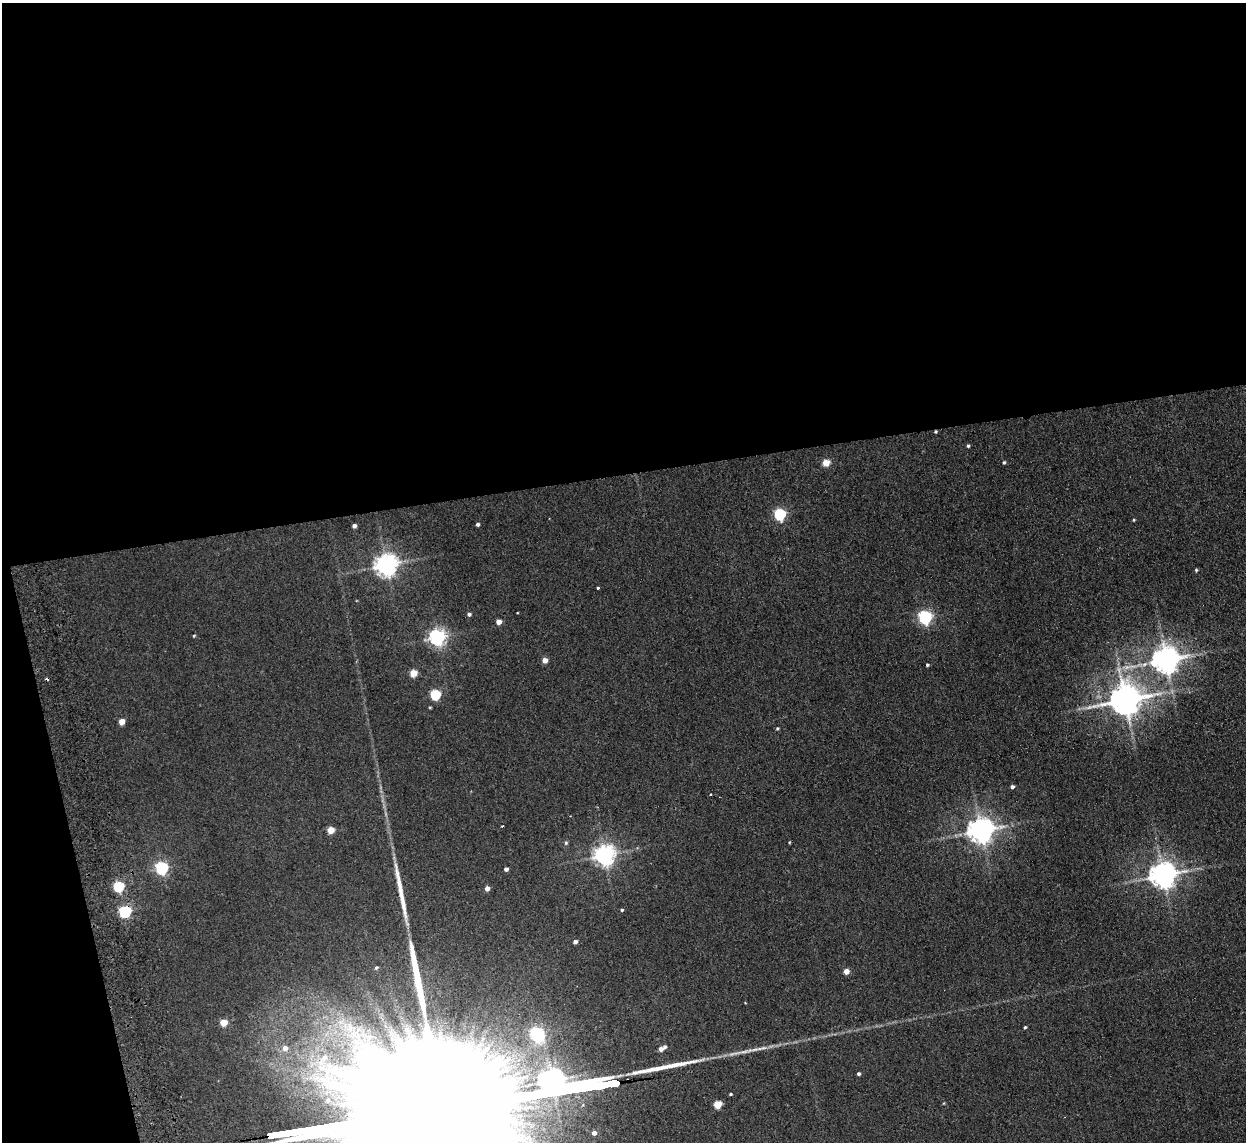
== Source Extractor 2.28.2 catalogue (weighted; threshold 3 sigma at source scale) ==
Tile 1 of 4 x 4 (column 1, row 1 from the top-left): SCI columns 53-1296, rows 3573-4712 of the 5082 x 4980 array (HDU 1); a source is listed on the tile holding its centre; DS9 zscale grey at full resolution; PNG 1248 x 1144 px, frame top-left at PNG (2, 3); no overlay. Shown black and unused: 44% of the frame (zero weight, under 2 of 3 exposures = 3% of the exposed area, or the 3 px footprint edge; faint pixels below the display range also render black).
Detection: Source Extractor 2.28.2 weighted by HDU 2 'WHT'; one run over the whole footprint, this tile lists its part. Background 0.0678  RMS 0.0098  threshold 0.044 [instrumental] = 3 sigma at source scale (4.5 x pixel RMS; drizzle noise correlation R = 1.50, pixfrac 1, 0.05/0.05 arcsec/px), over >= 5 px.
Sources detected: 61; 1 inside a brighter object's white glare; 2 cosmic-ray / hot-pixel residue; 5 long thin detections or spike segments (spike, bleed or trail) — not listed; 1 inside a brighter listed object's ellipse — not listed separately; the other 52 listed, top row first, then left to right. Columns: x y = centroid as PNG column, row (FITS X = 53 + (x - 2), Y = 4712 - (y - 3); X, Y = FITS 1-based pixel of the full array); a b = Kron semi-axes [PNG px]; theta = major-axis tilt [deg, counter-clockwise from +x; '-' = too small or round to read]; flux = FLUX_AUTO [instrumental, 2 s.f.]
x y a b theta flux
968 446 4 4 - 1.5
1004 462 4 3 - 1.5
826 463 5 4 - 21
780 514 5 5 - 120
1134 520 4 3 - 0.95
478 524 4 3 - 2.1
354 526 4 4 - 3.8
386 565 7 7 - 790
1196 570 4 4 - 1.3
598 588 3 3 - 2
469 614 4 4 - 2.4
925 617 6 6 - 220
499 622 4 4 - 7.7
194 636 4 3 - 0.91
437 637 6 6 - 380
545 660 4 4 - 8.3
1166 660 8 8 - 1300
927 665 3 3 - 1.3
413 673 5 5 - 23
435 695 5 5 - 76
1125 700 10 9 - 2000
430 707 5 3 - 0.82
122 721 5 4 - 12
777 728 5 4 - 1.1
1012 787 4 4 - 2.8
711 794 3 3 - 1.7
502 826 3 3 - 1.2
331 830 5 4 - 20
981 830 8 7 - 1100
789 842 3 3 - 0.79
566 843 6 5 - 1.6
604 855 7 7 - 660
162 868 6 6 - 160
506 869 4 4 - 3.5
1163 875 8 7 - 1200
119 886 5 5 - 84
487 888 4 4 - 5.8
622 910 4 3 - 1.3
125 911 6 5 - 140
575 942 4 4 - 3.3
376 968 4 3 - 1.2
846 971 4 4 - 9.9
224 1022 5 5 - 23
1025 1027 3 3 - 1.4
536 1033 6 6 - 150
285 1048 7 6 - 6
661 1049 5 4 - 5
858 1074 4 4 - 2.1
731 1094 3 3 - 1.1
328 1100 9 8 - 6.9
718 1104 5 5 - 29
594 1133 4 4 - 3.7
Overlapping masked pixels (flux is a lower limit): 1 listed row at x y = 125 911